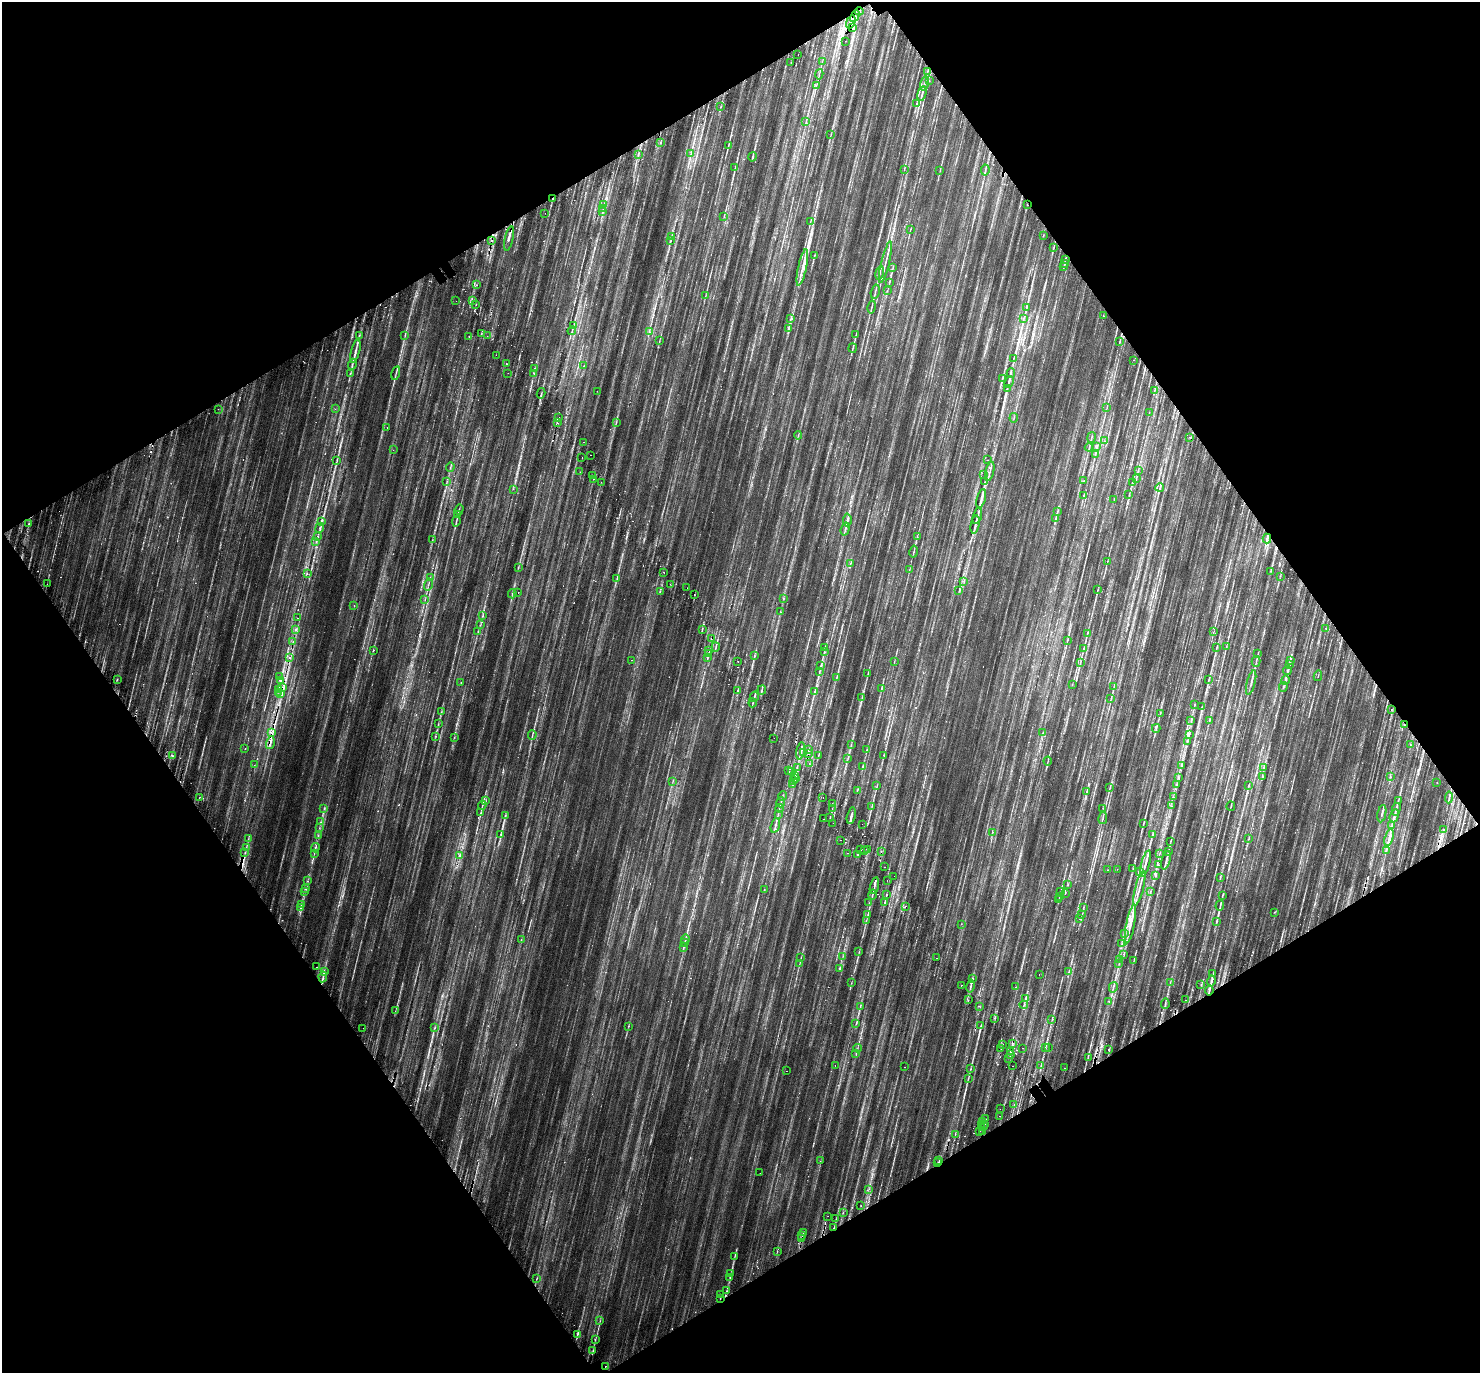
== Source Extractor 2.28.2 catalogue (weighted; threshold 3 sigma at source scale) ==
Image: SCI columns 68-5977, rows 219-5700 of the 6050 x 5977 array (HDU 1 of 3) = the unmasked area's bounding box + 8 px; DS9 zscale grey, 4 x 4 block average (1 PNG px = mean of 4 x 4 image px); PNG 1482 x 1375 px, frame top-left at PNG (2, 2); each listed source drawn as its Kron ellipse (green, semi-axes under 4 px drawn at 4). Shown black and unused: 48% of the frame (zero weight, under 2 of 3 exposures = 5% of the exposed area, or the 3 px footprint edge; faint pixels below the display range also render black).
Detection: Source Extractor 2.28.2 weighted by HDU 2 'WHT'. Background 0.0706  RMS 0.0056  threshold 0.0252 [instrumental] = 3 sigma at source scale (4.5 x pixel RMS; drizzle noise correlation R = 1.50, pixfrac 1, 0.0396/0.0396 arcsec/px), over >= 5 px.
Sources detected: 1112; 37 too faint to see at this stretch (4 x 4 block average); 80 cosmic-ray / hot-pixel residue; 1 long thin detection or spike segment (spike, bleed or trail) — neither listed nor drawn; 17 coinciding with a brighter row at this scale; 70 inside a brighter listed object's ellipse — not listed separately; of the other 907, all 500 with FLUX_AUTO >= 1.35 (the completeness limit of this list) listed and drawn (407 fainter detections not listed), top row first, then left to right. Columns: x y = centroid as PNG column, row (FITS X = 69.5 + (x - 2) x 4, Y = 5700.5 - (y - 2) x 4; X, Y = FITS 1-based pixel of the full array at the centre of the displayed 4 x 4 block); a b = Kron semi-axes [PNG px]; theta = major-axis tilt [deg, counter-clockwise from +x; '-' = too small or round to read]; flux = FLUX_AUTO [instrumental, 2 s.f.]
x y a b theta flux
859 11 4 2 - 4.5
855 16 6 2 62 9.2
851 22 7 4 72 18
853 27 3 2 - 4.6
845 41 2 2 - 1.4
798 54 2 2 - 1.8
822 62 4 2 - 2.1
791 63 2 2 - 2.1
927 71 2 2 - 2
819 74 5 2 - 2.5
929 81 2 2 - 2.2
924 83 7 2 77 7
816 86 3 2 - 1.7
922 94 7 2 75 8.2
916 104 3 2 - 2.3
721 106 3 2 - 1.5
806 122 2 2 - 1.6
831 134 3 2 - 2.1
660 143 2 2 - 2.3
728 146 4 2 - 2.4
691 154 4 2 - 3.4
638 155 3 2 - 3
752 157 5 2 - 4.3
735 168 3 2 - 2.1
904 170 3 2 - 1.5
985 170 5 2 - 4.6
940 171 2 2 - 1.4
553 199 2 2 - 1.8
604 204 3 2 - 1.8
1027 205 2 2 - 2
603 209 3 2 - 2.5
602 212 3 2 - 2
545 213 2 2 - 1.6
724 216 2 2 - 1.5
810 222 4 2 - 2.2
910 229 2 2 - 1.6
1043 236 3 2 - 2.3
672 237 3 2 - 3.2
509 238 12 2 77 9.2
491 240 2 2 - 10
671 241 2 2 - 1.9
1054 247 2 2 - 1.5
814 255 3 2 - 1.6
1065 259 3 2 - 3.8
885 262 21 2 77 18
1064 264 3 2 - 3.4
802 267 19 2 78 17
893 267 3 2 - 1.7
1064 267 2 2 - 2.3
880 273 7 2 77 4.5
889 283 4 2 - 2.1
477 285 2 2 - 3
887 291 2 2 - 1.8
875 292 7 2 76 5.3
705 296 2 2 - 1.6
456 301 2 2 - 2.1
473 301 2 2 - 2.3
476 305 2 2 - 1.8
872 307 6 2 77 4.5
1026 308 2 2 - 1.9
1104 316 2 2 - 1.9
1023 318 2 2 - 1.5
791 319 3 2 - 1.8
573 326 3 2 - 2.3
789 328 3 2 - 2.7
572 331 4 2 - 2.8
649 332 4 2 - 3.7
481 334 2 2 - 2.2
856 334 3 2 - 2.2
359 336 3 2 - 3.4
405 336 3 2 - 1.9
469 336 2 2 - 1.7
487 336 2 2 - 1.4
659 341 2 2 - 1.4
1120 341 3 2 - 1.9
853 348 5 2 - 3.4
356 351 12 2 76 13
496 355 2 2 - 1.7
1014 358 3 2 - 2.8
1133 360 2 2 - 1.6
352 364 5 2 - 5.4
506 364 2 2 - 2.8
584 366 2 2 - 4.1
534 369 2 2 - 2.8
350 373 2 2 - 1.4
396 373 7 2 75 6
508 373 2 2 - 4.2
534 373 2 2 - 3.2
1011 373 4 2 - 4.8
1002 378 2 2 - 2.1
1009 382 6 2 66 7.8
1007 389 2 2 - 1.4
1154 390 2 2 - 2.3
597 391 2 2 - 1.7
541 393 5 2 - 4.5
1107 407 4 2 - 2.2
218 409 2 2 - 1.6
335 409 2 2 - 1.4
1149 412 2 2 - 1.7
559 418 2 2 - 2
1014 418 5 2 - 2.1
557 422 3 2 - 7.4
616 422 3 2 - 2.6
387 427 2 2 - 1.4
798 435 4 2 - 2.2
1091 437 5 2 - 3.6
1190 438 2 2 - 3.6
1104 441 2 2 - 1.7
584 442 2 2 - 1.7
1097 446 2 2 - 2.3
1089 447 4 2 - 3.2
393 450 2 2 - 1.5
1095 454 3 2 - 3.2
590 455 2 2 - 12
582 457 2 2 - 2.3
337 460 3 2 - 3.1
987 460 2 2 - 2.3
450 467 5 2 - 3.6
1138 470 2 2 - 1.5
990 471 10 2 77 6.2
580 472 2 2 - 1.5
984 475 2 2 - 2
592 476 2 2 - 2.1
1136 478 4 2 - 2.7
593 479 2 2 - 1.6
447 481 2 2 - 1.4
1084 481 2 2 - 1.8
601 482 2 2 - 1.8
985 482 2 2 - 1.4
1132 482 2 2 - 2.6
1160 487 4 2 - 3.9
513 489 2 2 - 2.4
1083 495 3 2 - 1.6
1129 495 2 2 - 1.6
981 499 10 2 75 13
1114 499 2 2 - 1.5
459 510 5 2 - 3.5
1057 511 2 2 - 1.4
458 515 3 2 - 2.6
977 516 8 2 74 8.6
1055 519 3 2 - 1.8
847 520 6 2 87 8.4
456 521 5 2 - 4.9
322 522 2 2 - 2.8
29 524 2 2 - 1.9
975 524 9 2 79 9.7
320 528 5 3 - 6.5
845 529 6 2 73 7.3
318 537 2 2 - 2
917 537 4 2 - 2.4
1267 538 5 2 - 5.6
432 540 2 2 - 1.7
316 541 2 2 - 2.4
914 552 6 2 79 3.5
1107 561 3 2 - 1.7
850 563 2 2 - 1.5
518 567 2 2 - 1.7
909 570 2 2 - 1.4
1271 571 2 2 - 1.6
664 573 2 2 - 2.9
307 574 2 2 - 1.7
1280 576 2 2 - 1.4
430 578 2 2 - 1.6
617 579 4 2 - 2.7
964 581 2 2 - 1.8
47 584 2 2 - 1.5
428 584 6 2 75 3.7
670 584 2 2 - 5.1
687 588 2 2 - 1.5
1098 589 2 2 - 1.5
959 590 3 2 - 2
660 591 2 2 - 6.2
518 593 2 2 - 3
512 594 4 2 - 2.5
694 594 2 2 - 2.4
783 598 2 2 - 2.9
425 600 2 2 - 1.4
354 606 2 2 - 1.6
781 612 2 2 - 1.5
482 616 3 2 - 3.1
297 618 2 2 - 2
480 625 2 2 - 1.4
1325 628 2 2 - 1.6
296 629 4 2 - 5.4
702 629 3 2 - 2.7
478 631 2 2 - 1.7
1214 632 4 2 - 1.8
1087 634 4 2 - 3.4
711 638 2 2 - 2.3
1067 640 3 2 - 2.4
293 642 2 2 - 4
716 647 4 2 - 3.4
1217 647 4 2 - 2.1
1226 647 2 2 - 1.7
825 648 3 2 - 2.5
1084 648 2 2 - 1.6
373 650 4 2 - 3.3
709 650 2 2 - 4.6
824 652 2 2 - 1.6
1258 653 2 2 - 1.4
708 654 2 2 - 2.1
755 656 3 2 - 2.4
289 657 2 2 - 3.2
707 657 2 2 - 5.6
631 660 2 2 - 1.4
1290 660 3 2 - 5.6
1256 661 5 2 - 4
738 662 2 2 - 2.1
894 662 3 2 - 1.8
1080 663 2 2 - 1.9
1289 664 3 2 - 3.3
821 665 4 2 - 4.5
1287 671 4 2 - 3.3
819 672 2 2 - 1.9
868 674 4 2 - 2.8
1318 676 5 2 - 2.2
280 677 2 2 - 1.6
837 677 3 2 - 2.7
117 679 2 2 - 2.2
1209 679 2 2 - 1.7
1285 680 4 2 - 6.1
281 681 4 2 - 5.3
1251 682 12 2 76 10
461 683 2 2 - 1.6
1072 685 2 2 - 1.6
1114 686 3 2 - 2.2
283 687 3 2 - 4.7
1283 687 5 2 - 3.7
881 688 2 2 - 2.2
278 689 3 2 - 3.7
737 690 2 2 - 2.5
762 690 5 2 - 4.4
814 691 2 2 - 2.6
278 692 2 2 - 1.7
281 694 3 2 - 4.7
754 697 5 2 - 5.1
862 698 3 2 - 2.9
1111 699 3 2 - 1.5
753 703 4 2 - 3.6
1194 705 3 2 - 2.2
1202 707 3 2 - 1.4
1391 710 2 2 - 2.3
441 712 2 2 - 1.9
1160 713 2 2 - 1.4
1191 720 3 2 - 2.3
1209 720 2 2 - 1.7
438 724 2 2 - 2.4
1404 725 2 2 - 3.6
1156 728 4 2 - 3.4
271 733 2 2 - 6.8
1043 733 2 2 - 2.2
1189 734 4 2 - 4.1
532 735 4 2 - 3.5
435 736 2 2 - 2.6
454 737 2 2 - 1.7
774 738 2 2 - 2.4
1187 741 2 2 - 2.6
270 743 7 2 76 9.1
851 744 2 2 - 2
1410 745 2 2 - 1.6
245 749 2 2 - 1.5
809 749 3 2 - 2.3
867 750 2 2 - 1.6
801 751 8 2 78 12
804 753 2 2 - 1.6
808 753 2 2 - 4.9
818 755 3 2 - 2
884 755 3 2 - 2.1
173 756 2 2 - 1.7
848 758 3 2 - 2.5
1048 761 4 2 - 2.4
809 764 2 2 - 2
254 765 2 2 - 1.6
1182 765 3 2 - 4.2
862 767 2 2 - 1.8
797 768 2 2 - 1.4
1264 768 3 2 - 4.1
789 771 2 2 - 1.8
792 771 2 2 - 3.4
795 775 3 2 - 2.9
1262 777 2 2 - 4.3
1390 777 2 2 - 1.7
795 778 2 2 - 3.3
1178 778 2 2 - 2.5
793 780 4 2 - 3.3
673 781 2 2 - 1.4
1437 782 2 2 - 2.2
1177 784 3 2 - 4
792 785 3 2 - 4.4
877 785 3 2 - 1.6
1249 785 2 2 - 2.1
1110 788 3 2 - 2.4
857 791 3 2 - 2.1
1087 791 2 2 - 2.2
782 796 5 2 - 3.1
200 797 2 2 - 1.4
823 797 2 2 - 1.6
1174 797 2 2 - 1.5
1449 797 6 2 86 5.1
486 800 3 2 - 1.7
1398 801 3 2 - 1.8
781 802 5 2 - 5
832 803 2 2 - 1.6
482 805 5 2 - 3.1
872 806 3 2 - 2
1171 806 2 2 - 1.9
1231 806 5 2 - 3
779 808 4 2 - 3.4
1103 808 2 2 - 1.9
324 809 3 2 - 4
832 809 2 2 - 1.5
1396 809 6 2 77 5.7
481 813 3 2 - 3.1
1382 814 9 2 79 8.4
778 815 2 2 - 3
851 815 8 2 77 11
505 816 2 2 - 1.4
1394 816 6 2 71 8.7
830 818 3 2 - 1.7
1103 818 6 2 79 4.1
823 819 2 2 - 1.5
321 822 2 2 - 2.7
833 823 2 2 - 2.9
862 824 2 2 - 1.6
1143 824 4 2 - 3.4
775 825 7 2 74 6.4
1392 826 3 2 - 4.2
319 828 2 2 - 1.4
1443 830 3 2 - 3.7
992 832 2 2 - 2.2
501 834 2 2 - 2.5
318 835 2 2 - 2.3
1153 835 3 2 - 1.7
1389 837 8 2 74 10
248 839 2 2 - 1.7
1249 839 3 2 - 2.2
840 840 2 2 - 1.4
1170 841 2 2 - 1.5
246 847 2 2 - 1.4
316 848 4 2 - 3.3
861 849 2 2 - 4.8
867 849 2 2 - 1.5
1386 850 4 2 - 3.4
865 851 2 2 - 1.9
1168 851 2 2 - 2.2
881 852 2 2 - 2
245 853 3 2 - 3.2
314 853 3 2 - 2.5
847 853 2 2 - 1.9
1160 853 3 2 - 1.7
857 854 2 2 - 9.3
459 856 2 2 - 2
1166 860 9 2 74 9.8
1146 864 13 2 76 16
1158 865 2 2 - 1.9
885 867 2 2 - 2.9
1133 868 2 2 - 1.7
1117 869 2 2 - 2.9
1108 870 2 2 - 1.7
1139 872 4 2 - 6
1156 875 3 2 - 4.9
894 876 2 2 - 2.1
1220 877 2 2 - 1.4
887 880 2 2 - 1.7
307 881 2 2 - 2
1068 885 3 2 - 2.7
874 886 8 2 75 9.5
1139 888 18 2 75 16
305 889 2 2 - 4.6
764 889 2 2 - 1.7
1150 891 4 2 - 3
304 892 2 2 - 2.6
1061 892 3 2 - 2.1
1065 893 2 2 - 2.1
887 894 2 2 - 2.5
872 895 5 2 - 3.7
1222 895 2 2 - 2.3
1060 896 3 2 - 2
1059 900 2 2 - 1.6
884 902 4 2 - 3.7
869 903 2 2 - 1.5
301 905 2 2 - 2.4
905 906 2 2 - 9.5
1220 906 5 2 - 4.8
1083 907 2 2 - 1.8
300 908 2 2 - 2.8
1274 912 2 2 - 1.6
868 915 2 2 - 2
1082 915 4 2 - 2.6
1080 919 2 2 - 5.3
866 920 3 2 - 1.8
1216 922 2 2 - 1.8
961 924 2 2 - 1.4
1130 924 20 3 79 29
1124 934 3 2 - 2.6
685 939 5 2 - 3.1
521 940 2 2 - 1.6
684 943 4 2 - 3.9
1122 943 2 2 - 1.5
683 948 2 2 - 2.1
859 952 2 2 - 1.9
1124 954 2 2 - 1.8
843 956 2 2 - 1.4
801 957 3 2 - 2.3
936 958 2 2 - 2.2
1120 960 2 2 - 1.5
1134 960 2 2 - 1.7
1119 963 2 2 - 1.7
799 964 3 2 - 1.5
317 967 2 2 - 4.2
840 968 2 2 - 2.3
324 971 4 2 - 4.5
1069 972 2 2 - 1.9
1213 974 2 2 - 2.1
1039 975 2 2 - 1.8
323 977 5 2 - 7.3
973 978 2 2 - 2.4
1211 981 5 2 - 7.2
851 983 2 2 - 1.4
1170 983 2 2 - 1.5
961 985 2 2 - 26
1201 985 2 2 - 2.7
970 986 6 2 79 5.6
1016 987 2 2 - 1.7
1113 987 5 2 - 3.3
1209 990 5 2 - 6.7
1026 998 3 2 - 4.5
968 1000 2 2 - 1.7
1185 1000 2 2 - 5.3
1109 1001 2 2 - 1.8
1165 1004 5 2 - 4.4
1024 1005 4 2 - 2.1
860 1006 2 2 - 1.8
980 1007 2 2 - 2.7
395 1011 2 2 - 1.4
994 1018 2 2 - 1.7
1052 1020 3 2 - 2.5
856 1024 2 2 - 1.9
628 1026 2 2 - 2.8
981 1026 2 2 - 1.9
363 1028 2 2 - 2.2
435 1028 2 2 - 2.7
1012 1043 2 2 - 4.8
1003 1044 2 2 - 1.9
1049 1047 2 2 - 1.6
857 1048 4 2 - 2.4
1000 1048 2 2 - 3
1022 1048 2 2 - 2.3
1045 1048 2 2 - 1.6
1109 1050 2 2 - 8.8
1011 1052 2 2 - 3.1
856 1054 4 2 - 2.2
1010 1054 2 2 - 2.3
1088 1057 2 2 - 1.5
1009 1058 2 2 - 1.9
835 1065 2 2 - 1.7
1041 1065 3 2 - 2.5
1013 1066 2 2 - 7.4
904 1067 2 2 - 2.7
1065 1068 2 2 - 1.6
971 1069 2 2 - 1.6
786 1071 2 2 - 1.6
968 1078 2 2 - 1.5
1014 1104 2 2 - 4
1000 1109 2 2 - 1.5
999 1116 2 2 - 1.6
985 1119 2 2 - 3
983 1122 2 2 - 2.2
981 1124 3 2 - 3.8
984 1124 2 2 - 1.4
983 1126 2 2 - 1.8
979 1131 2 2 - 1.6
982 1131 2 2 - 1.4
955 1134 3 2 - 2.1
939 1160 2 2 - 3.3
820 1161 2 2 - 1.4
938 1163 2 2 - 3.9
760 1173 2 2 - 1.9
869 1189 2 2 - 1.8
861 1206 2 2 - 1.9
843 1212 2 2 - 1.4
828 1216 2 2 - 2.1
836 1219 2 2 - 1.5
834 1228 2 2 - 1.4
803 1232 2 2 - 1.6
802 1236 2 2 - 2.4
802 1238 2 2 - 3.5
777 1251 3 2 - 2.2
734 1257 3 2 - 2
731 1274 2 2 - 1.8
730 1277 2 2 - 4.1
537 1278 2 2 - 1.4
727 1291 2 2 - 2.4
721 1295 2 2 - 5.6
720 1298 2 2 - 3.3
600 1321 2 2 - 1.4
577 1334 3 2 - 4.8
595 1340 3 2 - 2.3
593 1351 3 2 - 3.4
606 1366 2 2 - 5.3
Overlapping masked pixels (flux is a lower limit): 36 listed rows (the first 20) at x y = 859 11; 855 16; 851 22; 853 27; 553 199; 509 238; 491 240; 1065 259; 559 418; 711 638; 709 650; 289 657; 117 679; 283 687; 1404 725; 271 733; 270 743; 808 753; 173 756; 1443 830
Diffuse or blended objects may show on this block-average render without a row.